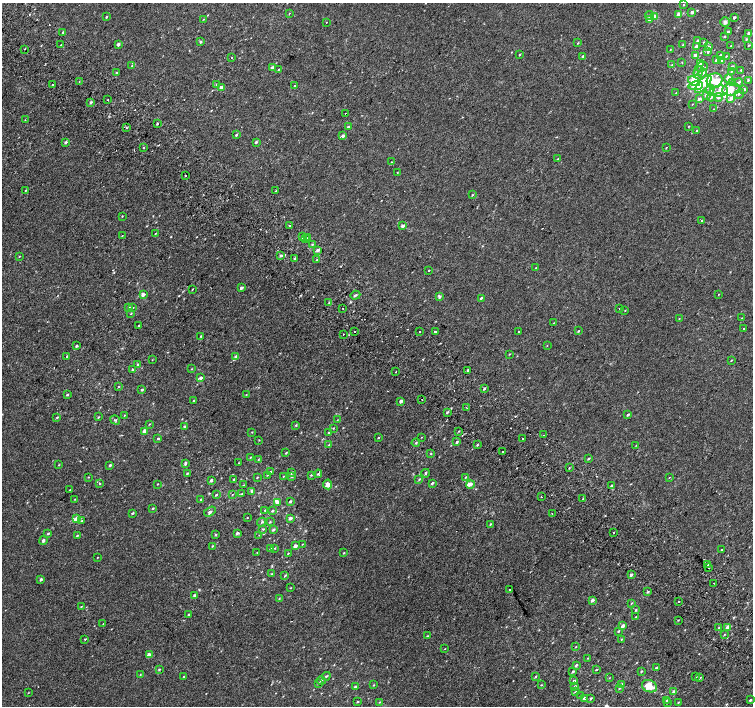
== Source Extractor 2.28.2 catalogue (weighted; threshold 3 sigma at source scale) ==
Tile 11 of 4 x 4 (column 3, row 3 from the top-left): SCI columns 3042-4543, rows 1673-3079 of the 6074 x 6092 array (HDU 1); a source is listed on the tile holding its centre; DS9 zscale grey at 2 x 2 block average (1 PNG px = mean of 2 x 2 image px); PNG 755 x 708 px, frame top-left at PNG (2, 3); each listed source drawn as its Kron ellipse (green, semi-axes under 4 px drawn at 4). Shown black and unused: <1% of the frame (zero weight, under 2 of 3 exposures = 2% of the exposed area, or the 3 px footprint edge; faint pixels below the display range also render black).
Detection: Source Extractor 2.28.2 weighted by HDU 2 'WHT'; one run over the whole footprint, this tile lists its part. Background 9.91e-05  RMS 0.0034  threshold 0.0155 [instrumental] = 3 sigma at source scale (4.5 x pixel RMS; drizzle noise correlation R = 1.50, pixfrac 1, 0.0396/0.0396 arcsec/px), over >= 5 px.
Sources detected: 379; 18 cosmic-ray / hot-pixel residue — neither listed nor drawn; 25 inside a brighter listed object's ellipse — not listed separately; the other 336 listed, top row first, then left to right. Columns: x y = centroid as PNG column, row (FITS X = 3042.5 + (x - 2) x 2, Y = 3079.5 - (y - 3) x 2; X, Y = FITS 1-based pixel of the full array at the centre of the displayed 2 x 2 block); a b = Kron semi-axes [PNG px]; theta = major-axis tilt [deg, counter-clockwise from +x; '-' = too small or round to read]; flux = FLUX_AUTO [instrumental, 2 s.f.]
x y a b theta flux
684 5 2 2 - 0.52
692 12 3 3 - 1.4
289 13 3 2 - 0.38
679 14 3 2 - 5.7
649 16 4 4 - 1.3
106 17 3 2 - 0.67
655 17 4 3 - 4.4
734 17 2 2 - 1.7
203 19 3 2 - 0.28
650 20 3 3 - 2.2
326 22 2 2 - 0.55
725 22 5 5 - 1.7
63 32 3 2 - 0.65
728 32 2 2 - 1.2
749 33 3 3 - 2.6
724 36 3 2 - 0.55
746 39 4 3 - 0.91
697 41 3 2 - 0.74
201 42 3 2 - 1.2
703 42 3 3 - 0.53
578 43 3 2 - 0.59
118 44 2 2 - 3.1
60 45 2 2 - 3
683 45 3 2 - 0.39
748 45 3 2 - 0.58
696 46 3 2 - 2
731 46 2 2 - 0.44
709 47 3 3 - 0.78
24 49 2 2 - 0.39
670 49 2 2 - 0.3
708 52 3 2 - 0.96
520 55 2 2 - 0.65
695 55 3 3 - 1.6
720 55 3 2 - 1.4
583 56 3 2 - 1.2
726 56 3 2 - 0.46
232 57 2 2 - 0.83
717 60 4 3 - 1.7
722 60 4 3 - 5.5
682 62 3 2 - 0.38
700 64 3 3 - 2.4
132 65 4 3 - 0.93
672 65 3 2 - 0.48
702 67 6 3 23 1.4
732 67 2 2 - 2
272 68 2 2 - 3.7
279 69 3 2 - 0.5
741 70 3 2 - 0.52
699 71 5 4 - 2.1
731 71 3 2 - 0.54
116 73 2 2 - 0.52
702 73 5 4 - 1.9
728 78 3 2 - 7.2
748 80 3 3 - 0.99
79 81 2 2 - 0.48
694 81 6 4 -27 7.3
715 81 8 7 - 9.3
733 82 4 3 - 1.1
738 82 5 3 - 2
53 84 2 2 - 0.47
703 84 11 5 48 7.5
217 85 4 2 - 0.66
294 86 2 2 - 2.1
696 86 7 4 9 26
221 87 2 2 - 4.3
731 89 9 6 9 9.4
744 89 4 3 - 1.2
710 90 5 3 - 2.3
719 91 9 5 9 5.2
676 93 3 2 - 0.4
739 94 5 3 - 1
706 95 3 3 - 2.2
711 97 4 3 - 1.2
718 97 4 4 - 1.9
731 98 4 3 - 2.3
699 99 4 3 - 2.2
108 100 2 2 - 0.77
91 102 3 3 - 1.3
692 104 3 2 - 0.38
713 109 2 2 - 0.33
345 113 2 2 - 0.66
25 120 2 2 - 0.39
157 123 2 2 - 8.8
689 126 2 2 - 0.43
348 127 3 2 - 2.1
127 128 2 2 - 0.63
697 130 3 2 - 0.61
236 135 3 2 - 0.85
343 136 3 2 - 2.3
66 142 3 2 - 1.7
256 142 3 2 - 1.4
666 147 3 2 - 0.44
143 148 2 2 - 1.1
558 159 2 2 - 0.46
391 162 2 2 - 0.28
397 172 2 2 - 0.35
186 175 2 2 - 1.5
25 191 2 2 - 0.32
276 191 2 2 - 0.31
472 195 3 2 - 0.55
122 216 2 2 - 0.44
701 220 2 2 - 1.8
289 226 3 2 - 0.92
403 226 3 2 - 2.8
155 233 3 2 - 0.33
122 236 2 2 - 0.32
303 237 3 2 - 1.1
308 238 3 2 - 0.71
306 239 2 2 - 2.6
312 244 3 2 - 0.59
317 250 4 3 - 1.4
281 255 3 2 - 1.6
19 256 2 2 - 0.4
295 258 4 2 - 1.2
317 260 2 2 - 0.58
536 268 3 2 - 0.53
429 270 2 2 - 2.2
241 288 3 2 - 2.3
192 289 2 2 - 0.41
719 294 2 2 - 0.32
143 295 3 2 - 3.6
355 295 5 3 - 1.3
439 297 4 3 - 1.7
481 298 4 2 - 1.1
329 302 3 3 - 0.71
129 307 3 3 - 0.87
133 308 2 2 - 0.43
343 308 2 2 - 0.88
620 308 2 2 - 5.6
625 310 2 2 - 0.39
131 313 3 2 - 0.52
742 318 3 2 - 0.32
679 319 2 2 - 0.31
553 323 4 2 - 0.37
139 325 2 2 - 0.47
744 328 2 2 - 0.77
354 331 2 2 - 1.7
419 331 2 2 - 1.5
519 331 2 2 - 1.5
578 331 3 2 - 0.63
435 332 2 2 - 2.3
343 334 2 2 - 1.3
201 336 3 2 - 0.62
547 345 2 2 - 0.33
77 346 3 2 - 1.1
509 354 2 2 - 0.41
67 356 3 2 - 0.69
236 357 3 2 - 3.6
152 360 2 2 - 0.29
731 360 2 2 - 0.46
138 364 3 2 - 0.77
133 369 3 3 - 0.73
191 369 3 2 - 0.41
468 370 2 2 - 7.4
396 372 2 2 - 0.41
201 378 3 2 - 2.4
119 386 3 2 - 0.49
484 389 3 2 - 0.99
142 390 3 2 - 1
246 394 2 2 - 0.36
67 395 3 2 - 0.86
422 400 2 2 - 0.47
194 401 3 2 - 0.79
401 401 3 2 - 3
467 408 2 2 - 2.1
447 412 4 2 - 0.84
124 415 3 2 - 0.37
628 415 3 2 - 1.1
57 417 3 2 - 0.66
98 417 3 2 - 0.47
115 420 5 2 - 0.81
337 420 3 2 - 0.31
149 424 3 2 - 0.41
296 425 3 2 - 0.63
184 427 3 3 - 0.78
333 428 3 2 - 0.57
144 431 3 2 - 4.4
459 431 3 2 - 0.48
252 432 3 2 - 0.39
329 432 3 3 - 0.99
544 435 2 2 - 0.46
378 437 2 2 - 0.69
421 437 2 2 - 0.29
522 438 2 2 - 2.1
158 439 3 2 - 1.2
259 440 3 2 - 0.35
457 442 3 2 - 1.3
416 443 4 3 - 0.8
329 445 4 3 - 1.1
477 445 3 3 - 0.65
636 445 2 2 - 0.3
502 451 2 2 - 0.37
286 453 3 2 - 0.61
431 454 3 2 - 0.41
250 457 3 2 - 0.52
258 459 3 2 - 0.46
588 459 3 2 - 0.94
185 463 2 2 - 1.5
238 463 3 2 - 0.41
59 465 2 2 - 0.41
110 465 3 2 - 1.5
569 468 2 2 - 0.47
271 471 2 2 - 0.49
187 473 3 2 - 0.85
292 473 3 2 - 1.1
426 473 4 2 - 0.91
318 474 4 2 - 0.79
267 475 4 2 - 0.62
311 475 3 2 - 0.66
283 476 2 2 - 0.38
292 476 3 3 - 2.2
88 477 2 2 - 0.35
257 477 3 2 - 0.48
466 477 3 2 - 0.67
669 477 3 2 - 0.33
234 479 3 2 - 1.1
419 479 3 2 - 0.66
211 480 3 3 - 1.4
432 483 3 2 - 1
100 484 3 2 - 0.51
157 484 3 2 - 0.36
328 484 5 4 - 4.7
470 484 4 3 - 2.2
243 485 2 2 - 0.32
611 485 3 2 - 0.72
69 490 2 2 - 0.3
252 492 3 2 - 3.1
242 494 3 2 - 0.61
216 495 3 2 - 0.83
232 495 2 2 - 0.43
541 497 2 2 - 0.51
583 498 2 2 - 1.9
75 499 2 2 - 0.38
201 499 3 2 - 0.67
290 501 3 2 - 1.4
277 502 3 3 - 5.6
153 508 3 2 - 0.67
265 510 3 2 - 0.53
272 511 4 2 - 0.95
210 512 6 3 32 1.7
132 513 3 2 - 0.9
552 514 2 2 - 0.47
247 518 2 2 - 0.35
290 518 3 2 - 3.2
76 519 3 2 - 5.6
82 521 3 3 - 0.78
261 522 5 3 - 1.2
270 522 3 3 - 0.53
490 524 3 2 - 0.59
263 529 3 2 - 0.63
273 530 3 2 - 1.3
614 532 2 2 - 0.78
237 533 3 2 - 1.8
48 534 3 3 - 0.92
77 535 3 2 - 0.71
215 535 3 2 - 0.74
259 535 2 2 - 0.28
43 540 4 3 - 1.3
302 544 3 2 - 0.31
212 546 3 2 - 0.57
295 546 3 2 - 3.5
270 548 3 2 - 0.35
275 548 3 2 - 0.46
721 550 2 2 - 2.2
257 552 3 2 - 0.35
288 553 3 2 - 0.62
344 553 3 2 - 0.55
97 557 2 2 - 0.33
708 565 2 2 - 6.1
709 568 2 2 - 0.54
272 574 3 2 - 0.54
631 575 3 2 - 1.9
285 576 3 2 - 0.67
41 579 2 2 - 1.9
713 583 2 2 - 0.49
290 588 3 2 - 0.35
509 589 2 2 - 1.3
648 592 3 3 - 0.87
195 595 2 2 - 2.6
279 599 3 2 - 0.41
592 600 3 3 - 2.2
678 602 2 2 - 0.42
631 603 3 2 - 0.53
81 607 3 2 - 0.43
635 610 4 3 - 0.71
189 614 3 2 - 0.97
636 617 2 2 - 1.1
678 620 3 2 - 0.41
103 623 2 2 - 0.52
622 626 3 2 - 2.5
728 627 4 3 - 5.7
718 628 3 2 - 0.47
618 631 3 2 - 0.67
724 635 3 2 - 0.51
427 636 3 2 - 0.69
85 639 3 2 - 0.5
621 639 3 2 - 0.41
576 647 3 2 - 0.36
445 649 2 2 - 0.26
149 655 3 2 - 6.7
588 658 3 2 - 0.43
576 665 3 2 - 1.4
656 668 3 2 - 1.3
159 669 3 3 - 0.63
596 670 3 2 - 0.63
573 671 3 2 - 1.1
641 671 3 2 - 0.77
140 675 3 2 - 0.46
184 676 3 2 - 0.58
326 676 4 2 - 0.74
535 676 3 2 - 0.73
696 677 3 2 - 0.38
609 678 2 2 - 0.27
700 678 3 2 - 0.82
321 681 4 3 - 0.95
574 681 3 2 - 1.4
319 683 3 2 - 0.83
622 684 4 3 - 1.1
373 685 3 2 - 0.47
541 685 3 2 - 0.5
575 686 4 2 - 0.85
649 686 8 6 -25 10
355 687 3 2 - 1.2
619 688 4 3 - 0.89
673 691 4 3 - 1.8
575 692 3 2 - 0.53
28 693 3 2 - 0.37
581 695 3 2 - 0.46
591 698 4 3 - 0.91
584 699 3 2 - 2.7
667 700 3 2 - 0.78
750 700 3 2 - 0.9
357 702 3 2 - 0.62
379 702 3 2 - 0.41
678 702 3 2 - 0.45
667 703 2 2 - 2
Overlapping masked pixels (flux is a lower limit): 1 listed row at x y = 708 565
Diffuse or blended objects may show on this block-average render without a row.